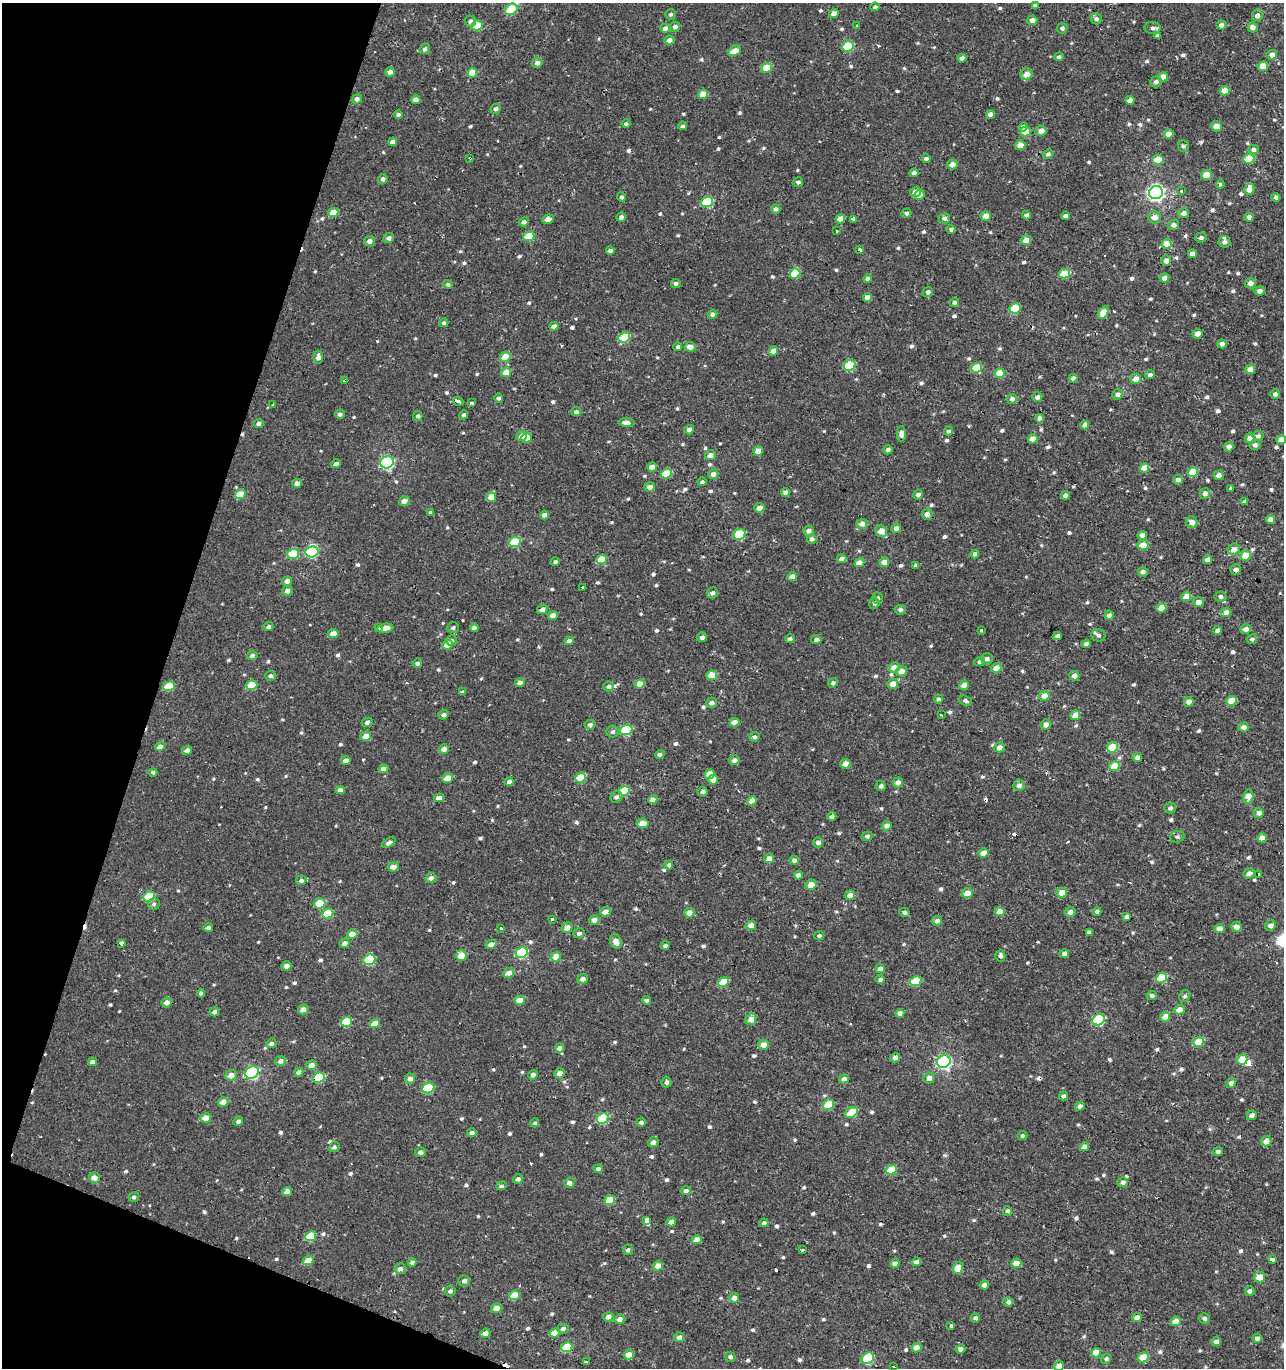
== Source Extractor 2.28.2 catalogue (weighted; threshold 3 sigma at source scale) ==
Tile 9 of 4 x 4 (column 1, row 3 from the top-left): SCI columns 332-1613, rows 1367-2732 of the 5671 x 5497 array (HDU 1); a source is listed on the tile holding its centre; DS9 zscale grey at full resolution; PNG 1286 x 1370 px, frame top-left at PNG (2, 3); each listed source drawn as its Kron ellipse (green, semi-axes under 4 px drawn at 4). Shown black and unused: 16% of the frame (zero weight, under 2 of 3 exposures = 3% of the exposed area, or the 3 px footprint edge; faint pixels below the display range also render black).
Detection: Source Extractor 2.28.2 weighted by HDU 2 'WHT'; one run over the whole footprint, this tile lists its part. Background 6.43e-04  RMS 0.0025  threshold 0.0112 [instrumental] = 3 sigma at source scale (4.5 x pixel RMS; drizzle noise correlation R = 1.50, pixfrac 1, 0.0396/0.0396 arcsec/px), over >= 5 px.
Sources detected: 778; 2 inside a brighter object's white glare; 21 cosmic-ray / hot-pixel residue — neither listed nor drawn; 2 inside a brighter listed object's ellipse — not listed separately; of the other 753, all 500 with FLUX_AUTO >= 0.526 (the completeness limit of this list) listed and drawn (253 fainter detections not listed), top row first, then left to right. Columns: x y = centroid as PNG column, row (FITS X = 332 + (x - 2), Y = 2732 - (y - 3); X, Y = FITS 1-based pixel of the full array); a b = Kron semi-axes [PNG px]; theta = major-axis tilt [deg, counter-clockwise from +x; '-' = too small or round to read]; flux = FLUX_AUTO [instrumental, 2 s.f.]
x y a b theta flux
1035 5 4 4 - 0.61
875 7 4 4 - 0.55
511 9 6 5 - 11
670 14 5 5 - 0.58
834 14 5 4 - 2
1257 15 6 5 - 1.2
1096 19 6 5 - 0.74
1032 20 5 4 - 1.4
470 21 5 5 - 0.76
477 25 5 5 - 6.6
1221 25 5 4 - 1
857 26 3 3 - 2.4
675 27 5 4 - 1
1253 27 5 5 - 1.3
665 28 4 4 - 1.2
1062 28 5 5 - 0.62
1153 28 8 6 1 0.8
1157 36 4 3 - 0.64
669 40 5 4 - 1.3
848 46 6 5 - 13
425 49 5 5 - 0.76
735 51 7 4 28 2.9
1272 55 5 5 - 1.5
1059 57 5 4 - 0.62
962 58 4 4 - 0.93
537 63 5 4 - 1.2
1263 66 5 5 - 4
767 68 5 4 - 5.8
390 72 5 4 - 1.4
472 73 5 4 - 3.7
1027 74 6 5 - 2
1163 77 5 4 - 2
1156 82 6 5 - 0.76
1225 91 5 5 - 3.1
703 94 5 4 - 3.5
357 99 5 4 - 0.96
416 100 5 4 - 1.4
1130 100 4 4 - 1.4
496 109 5 4 - 0.95
398 114 4 3 - 0.6
991 114 4 4 - 1.8
626 124 4 4 - 0.55
682 126 5 4 - 0.58
1216 126 5 5 - 2.1
1023 127 4 4 - 1.3
1025 131 5 5 - 4
1041 131 5 5 - 1.6
1168 134 5 4 - 2.1
393 142 4 4 - 1.5
1020 145 5 5 - 2.6
1183 146 6 5 - 0.65
1253 149 5 4 - 0.87
1048 154 5 4 - 0.63
470 158 3 3 - 0.57
926 159 4 3 - 0.67
1249 159 5 5 - 6.5
1158 160 6 5 - 2.8
952 164 5 5 - 1.8
914 173 4 4 - 1.1
1206 175 5 4 - 5.2
383 179 5 5 - 0.88
798 182 5 4 - 0.65
1220 184 4 4 - 0.53
1249 189 5 5 - 1.9
1181 191 3 3 - 0.94
915 192 5 5 - 1.9
1156 193 7 6 - 84
919 195 5 4 - 2.6
621 197 5 4 - 0.56
1276 197 4 4 - 0.64
707 202 6 5 - 14
776 209 5 5 - 0.79
333 213 5 4 - 3.8
906 213 5 4 - 0.72
1183 213 5 5 - 1.3
1026 215 4 4 - 1
986 216 5 5 - 2
1065 216 4 4 - 1.1
621 217 5 4 - 0.78
1154 217 6 6 - 1.6
1249 217 4 4 - 1
944 218 6 5 - 0.79
548 219 6 4 10 1.4
840 219 5 4 - 3
853 219 3 3 - 1.7
524 222 5 4 - 0.89
1173 225 6 5 - 0.89
951 229 5 4 - 0.63
837 231 3 3 - 0.91
529 236 5 4 - 6.6
1201 237 6 5 - 0.68
389 238 5 5 - 1
1026 240 5 4 - 3.2
370 241 5 5 - 1.3
1224 242 6 6 - 0.83
1167 244 5 4 - 5.1
860 250 3 3 - 3.7
610 251 4 4 - 0.9
1192 254 4 4 - 1.6
1166 261 5 5 - 1.3
795 273 5 5 - 7.4
1064 274 5 4 - 6.7
1164 278 5 4 - 1.7
868 279 4 4 - 1
676 283 5 4 - 0.64
1250 283 5 5 - 1.5
448 284 5 4 - 0.63
1260 291 5 4 - 1.3
928 292 5 5 - 0.78
868 297 4 4 - 1.6
954 302 4 4 - 0.69
1015 308 5 5 - 10
1103 312 7 4 61 3.5
712 314 5 4 - 0.93
444 323 4 4 - 0.55
554 326 4 4 - 1.2
1197 334 5 4 - 1.9
624 337 6 5 - 11
1222 344 5 4 - 0.92
678 347 4 4 - 0.6
690 347 5 5 - 2
773 351 5 4 - 1.8
318 357 6 4 85 1.3
505 357 5 5 - 3.6
849 365 6 5 - 14
977 368 5 5 - 7.8
1250 369 5 4 - 2.6
506 372 5 4 - 3.5
1000 373 5 4 - 5
1150 375 5 4 - 0.72
1073 378 4 4 - 0.84
1136 379 5 5 - 1.8
345 381 3 3 - 2.5
1117 394 5 5 - 1
1275 394 5 4 - 1
1037 397 5 4 - 0.87
498 398 4 4 - 0.6
1012 399 5 5 - 0.88
458 401 5 3 - 1.5
471 403 4 3 - 3.2
273 404 3 3 - 1.9
576 412 5 4 - 0.63
340 414 5 4 - 0.78
463 415 4 4 - 0.72
418 416 5 4 - 0.58
1040 418 4 4 - 0.86
259 423 5 4 - 0.99
627 423 8 4 -7 1.1
1085 425 4 4 - 1.3
689 430 5 4 - 1.2
948 431 5 4 - 0.61
901 434 7 4 90 1.2
522 436 5 5 - 2.3
1258 436 5 5 - 0.71
527 438 5 5 - 2.6
1250 438 5 5 - 2.1
1033 439 5 4 - 1.7
1281 440 5 4 - 2
1255 445 5 5 - 0.86
1229 447 5 4 - 1.3
888 450 4 4 - 0.8
758 451 5 4 - 2.8
710 455 5 5 - 1.6
387 462 7 6 - 36
336 464 5 4 - 0.94
652 467 5 4 - 1.7
1144 468 5 4 - 3.6
1193 472 5 4 - 5.7
666 474 6 5 - 8
713 474 5 5 - 1.4
1219 475 5 4 - 1.3
1178 480 5 5 - 1
702 482 4 4 - 0.56
297 483 5 4 - 1.2
650 487 5 5 - 1.1
1231 489 3 3 - 4.9
786 492 4 4 - 1.3
1205 493 5 5 - 1.2
240 494 5 4 - 4.2
918 495 5 4 - 0.96
1066 495 4 4 - 1.2
491 497 5 4 - 3.5
404 501 5 4 - 1.6
1245 502 4 3 - 0.71
759 508 5 5 - 1.7
431 512 4 3 - 1
927 514 5 5 - 1.4
544 515 4 4 - 1.3
1270 519 4 4 - 1.8
1192 522 6 5 - 1.4
862 524 5 5 - 1.9
896 528 5 4 - 1.5
808 531 5 5 - 0.91
881 531 6 5 - 3.1
739 534 6 5 - 15
1142 535 5 4 - 1.4
812 539 5 4 - 0.75
515 542 6 5 - 12
1143 545 5 5 - 2.8
1234 549 6 5 - 1.8
312 552 6 5 - 21
293 554 6 5 - 8.5
975 554 4 4 - 1.5
1246 556 5 5 - 5.6
601 559 5 4 - 5.4
842 559 4 4 - 1.5
1208 560 4 4 - 1.6
555 562 4 4 - 0.56
884 562 5 4 - 1.9
859 563 5 4 - 2.8
916 565 4 3 - 0.64
1236 569 5 5 - 0.97
1143 572 5 4 - 1
792 576 5 4 - 1.8
287 581 5 4 - 1.2
582 587 3 3 - 0.57
287 591 5 5 - 1.2
712 593 6 5 - 0.74
1186 596 5 4 - 3.4
1221 597 6 5 - 0.83
878 598 6 5 - 0.66
1198 602 5 5 - 1.6
874 603 5 5 - 0.69
1161 608 5 5 - 2.8
542 609 5 4 - 1.2
900 610 5 5 - 0.68
1226 612 5 4 - 1.9
553 615 5 4 - 1.6
1109 615 4 4 - 0.77
268 627 5 4 - 0.74
378 628 4 3 - 5.4
385 628 8 4 7 2.2
453 628 6 5 - 0.62
474 628 4 4 - 1.2
1246 629 5 5 - 1.1
981 630 3 3 - 1.3
1217 631 4 4 - 1.3
333 634 5 4 - 2.3
1098 635 7 6 - 0.84
1057 636 4 4 - 1
702 637 5 4 - 0.92
790 639 5 4 - 0.68
816 639 5 4 - 0.87
1252 639 5 5 - 0.73
451 640 5 5 - 0.66
569 641 4 4 - 1.1
1086 644 4 4 - 0.8
447 645 5 4 - 2.9
252 656 5 4 - 0.87
987 659 6 5 - 0.82
980 662 5 4 - 0.82
417 663 4 4 - 0.75
894 667 6 5 - 1.9
996 668 5 5 - 3
901 671 5 5 - 2
712 675 5 4 - 5.1
270 676 5 4 - 0.74
1074 676 5 5 - 1.5
520 683 5 4 - 1.4
833 683 5 4 - 0.6
640 684 5 4 - 3.4
893 684 5 5 - 2.3
252 685 5 5 - 6.7
964 685 5 4 - 2.1
169 686 6 5 - 7.7
609 686 5 5 - 0.75
462 692 4 4 - 0.65
1044 696 5 5 - 2.5
938 699 4 4 - 0.64
965 701 7 4 -22 0.65
1231 701 5 4 - 5.1
1189 702 5 5 - 1.6
711 703 5 5 - 1.1
444 715 5 4 - 0.79
941 715 3 3 - 0.92
1075 715 5 4 - 2.7
367 722 5 4 - 0.66
734 722 5 4 - 2.4
590 725 5 5 - 0.75
1046 725 5 5 - 1.6
1244 727 5 4 - 1.2
626 730 6 5 - 15
612 732 6 6 - 0.71
366 736 5 4 - 2.4
754 737 5 4 - 0.65
160 747 5 4 - 1.9
999 747 5 5 - 1.7
1112 747 5 5 - 9.2
444 749 5 4 - 1.8
187 750 5 4 - 1.4
660 754 5 4 - 0.61
1137 757 5 4 - 0.86
346 760 5 4 - 1.3
734 760 5 4 - 1.3
845 764 5 5 - 1.9
1114 766 5 5 - 4.4
383 769 5 4 - 1.4
153 772 4 4 - 0.6
710 774 5 4 - 3.2
581 777 5 5 - 6.7
448 778 5 5 - 2.7
713 780 5 5 - 2.2
509 782 4 4 - 1.4
898 782 5 5 - 1.6
1019 785 6 5 - 1.1
881 786 5 5 - 0.75
340 790 4 4 - 0.99
624 791 5 4 - 7.1
703 792 5 5 - 1.1
1248 796 7 5 80 2.9
616 797 6 5 - 0.76
439 798 5 4 - 1.9
653 800 4 4 - 1.5
752 801 5 4 - 2.6
1170 808 6 5 - 0.73
1259 813 5 5 - 1.1
832 816 4 4 - 0.82
643 823 6 4 4 2.7
887 826 5 4 - 1.7
867 836 5 4 - 0.57
1177 837 7 6 - 0.6
1262 838 5 4 - 1.7
818 842 5 5 - 0.96
389 843 7 4 31 0.81
984 853 5 4 - 2.2
769 858 5 4 - 2
794 860 4 4 - 1.3
669 865 4 4 - 0.75
393 867 5 4 - 1.6
1249 873 6 5 - 1.2
1258 874 3 3 - 1.2
798 875 4 4 - 1.6
431 878 5 5 - 1.2
301 880 5 5 - 0.67
811 885 5 5 - 2.4
967 893 5 5 - 2.7
1062 893 5 5 - 2.8
850 895 5 4 - 1.4
149 896 6 5 - 7.9
320 903 5 5 - 6.6
154 904 6 5 - 0.55
605 912 5 4 - 2.2
904 912 5 4 - 0.62
999 912 5 4 - 2.5
1070 912 5 5 - 1.4
1097 912 4 4 - 0.67
328 913 5 4 - 6.8
689 913 5 4 - 1.9
1126 917 4 4 - 0.88
552 919 3 2 - 1.1
594 920 5 4 - 1.7
937 921 5 5 - 0.8
751 925 5 4 - 2
1270 925 5 5 - 1.1
567 927 5 5 - 1.8
1236 927 5 5 - 1.5
208 928 5 4 - 0.82
501 928 3 3 - 1.5
1220 929 5 4 - 2.1
1089 932 4 4 - 0.84
579 933 5 5 - 0.78
352 934 5 4 - 2.9
819 935 5 4 - 0.54
616 941 8 5 -70 1.9
121 943 4 3 - 1.3
344 943 5 4 - 1.3
491 944 5 4 - 1.5
665 946 4 4 - 0.65
522 953 6 5 - 18
1064 953 5 4 - 0.98
461 956 5 5 - 3.7
1000 956 6 5 - 0.71
556 957 5 4 - 4.9
369 960 6 5 - 14
286 966 5 4 - 1.4
880 969 4 4 - 1.5
509 973 5 4 - 2
1162 978 5 5 - 8.6
583 979 5 4 - 1.3
880 979 5 4 - 0.68
916 981 6 5 - 8.7
724 982 5 4 - 6.6
201 993 4 4 - 0.69
1152 996 5 4 - 0.82
1185 996 6 5 - 0.6
520 1000 5 4 - 2.8
647 1000 4 4 - 0.69
167 1002 5 5 - 1.6
303 1009 5 5 - 1.7
1179 1010 5 5 - 2.4
214 1012 5 4 - 1.2
900 1013 4 4 - 1.6
1165 1017 5 4 - 3.7
751 1019 6 5 - 2.6
1098 1020 6 5 - 20
346 1022 6 5 - 8.4
375 1024 5 4 - 3
1198 1042 5 4 - 6
271 1043 5 4 - 0.73
763 1045 5 5 - 2.2
559 1048 4 4 - 1.1
895 1058 5 4 - 1.7
1242 1060 5 5 - 6
281 1061 5 5 - 1.2
93 1062 4 4 - 1.1
944 1062 7 6 - 48
311 1065 5 4 - 1.9
252 1072 7 6 - 35
299 1072 5 4 - 1
559 1073 5 5 - 1.4
231 1075 5 5 - 2
533 1075 5 4 - 1.2
319 1078 6 5 - 10
929 1078 5 5 - 1.2
410 1079 5 5 - 1.2
844 1079 5 4 - 1.4
666 1082 5 5 - 0.66
1231 1083 5 4 - 1.2
428 1088 6 5 - 11
1063 1096 4 4 - 0.76
223 1102 5 5 - 1.6
829 1105 5 5 - 8
1080 1106 5 4 - 0.99
852 1112 7 5 32 7.2
1252 1115 5 4 - 1.1
206 1118 5 4 - 2.6
602 1119 6 5 - 14
238 1121 5 4 - 0.75
641 1122 5 4 - 0.65
535 1123 4 4 - 0.53
472 1133 5 4 - 0.89
1022 1136 5 4 - 0.56
1266 1141 5 5 - 2.2
653 1142 5 5 - 1.3
334 1147 5 5 - 0.55
1084 1147 4 4 - 1.6
420 1152 5 5 - 0.78
1218 1152 5 4 - 0.88
598 1169 5 4 - 0.79
891 1170 5 5 - 5.8
94 1178 5 5 - 1.7
518 1179 5 5 - 0.83
1123 1182 5 5 - 0.94
569 1183 5 5 - 1.3
501 1186 5 4 - 0.59
686 1190 5 4 - 0.86
287 1191 5 4 - 1.5
134 1197 5 4 - 0.69
610 1200 5 4 - 6.1
1007 1211 5 4 - 0.61
647 1221 4 3 - 8.6
671 1222 4 4 - 1.5
764 1223 4 4 - 0.63
311 1236 5 5 - 7.2
697 1240 5 4 - 2.5
628 1250 5 5 - 0.58
802 1250 3 3 - 1.5
1272 1259 3 3 - 6.3
308 1260 5 4 - 3.2
412 1262 4 4 - 0.91
916 1262 5 4 - 1.4
895 1263 5 4 - 1.4
1016 1263 5 4 - 2.7
658 1266 5 4 - 2.9
958 1268 6 5 - 4.3
400 1269 6 5 - 1
1260 1277 6 5 - 3.3
464 1281 6 5 - 0.84
984 1285 4 4 - 1.3
450 1291 5 5 - 0.76
1250 1291 5 5 - 0.74
514 1295 5 4 - 5.8
734 1298 5 4 - 2
1008 1302 5 4 - 0.99
496 1308 5 4 - 1.7
608 1317 5 5 - 1.3
975 1318 5 4 - 0.92
1137 1318 5 4 - 2.1
1204 1318 5 5 - 0.62
620 1319 5 5 - 1.5
1175 1321 5 4 - 2.5
951 1325 3 3 - 11
563 1328 5 5 - 1
485 1333 5 4 - 1.1
555 1333 5 4 - 3.5
679 1337 5 5 - 1.1
1257 1338 5 4 - 0.87
1216 1341 5 4 - 1.2
567 1347 6 5 - 6.8
916 1348 5 4 - 2.2
960 1349 5 4 - 0.98
1096 1353 5 4 - 3.7
629 1355 5 4 - 2.9
730 1357 5 5 - 0.79
1143 1357 5 5 - 6.9
868 1358 6 5 - 14
1106 1359 5 4 - 0.69
586 1361 4 3 - 0.62
1059 1366 5 5 - 2.2
894 1367 3 3 - 0.65
Overlapping masked pixels (flux is a lower limit): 5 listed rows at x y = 470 158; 345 381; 1236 569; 559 1073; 319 1078
Isophote crosses this tile's border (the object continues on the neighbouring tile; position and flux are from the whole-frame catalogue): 2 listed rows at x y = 1281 440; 1059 1366